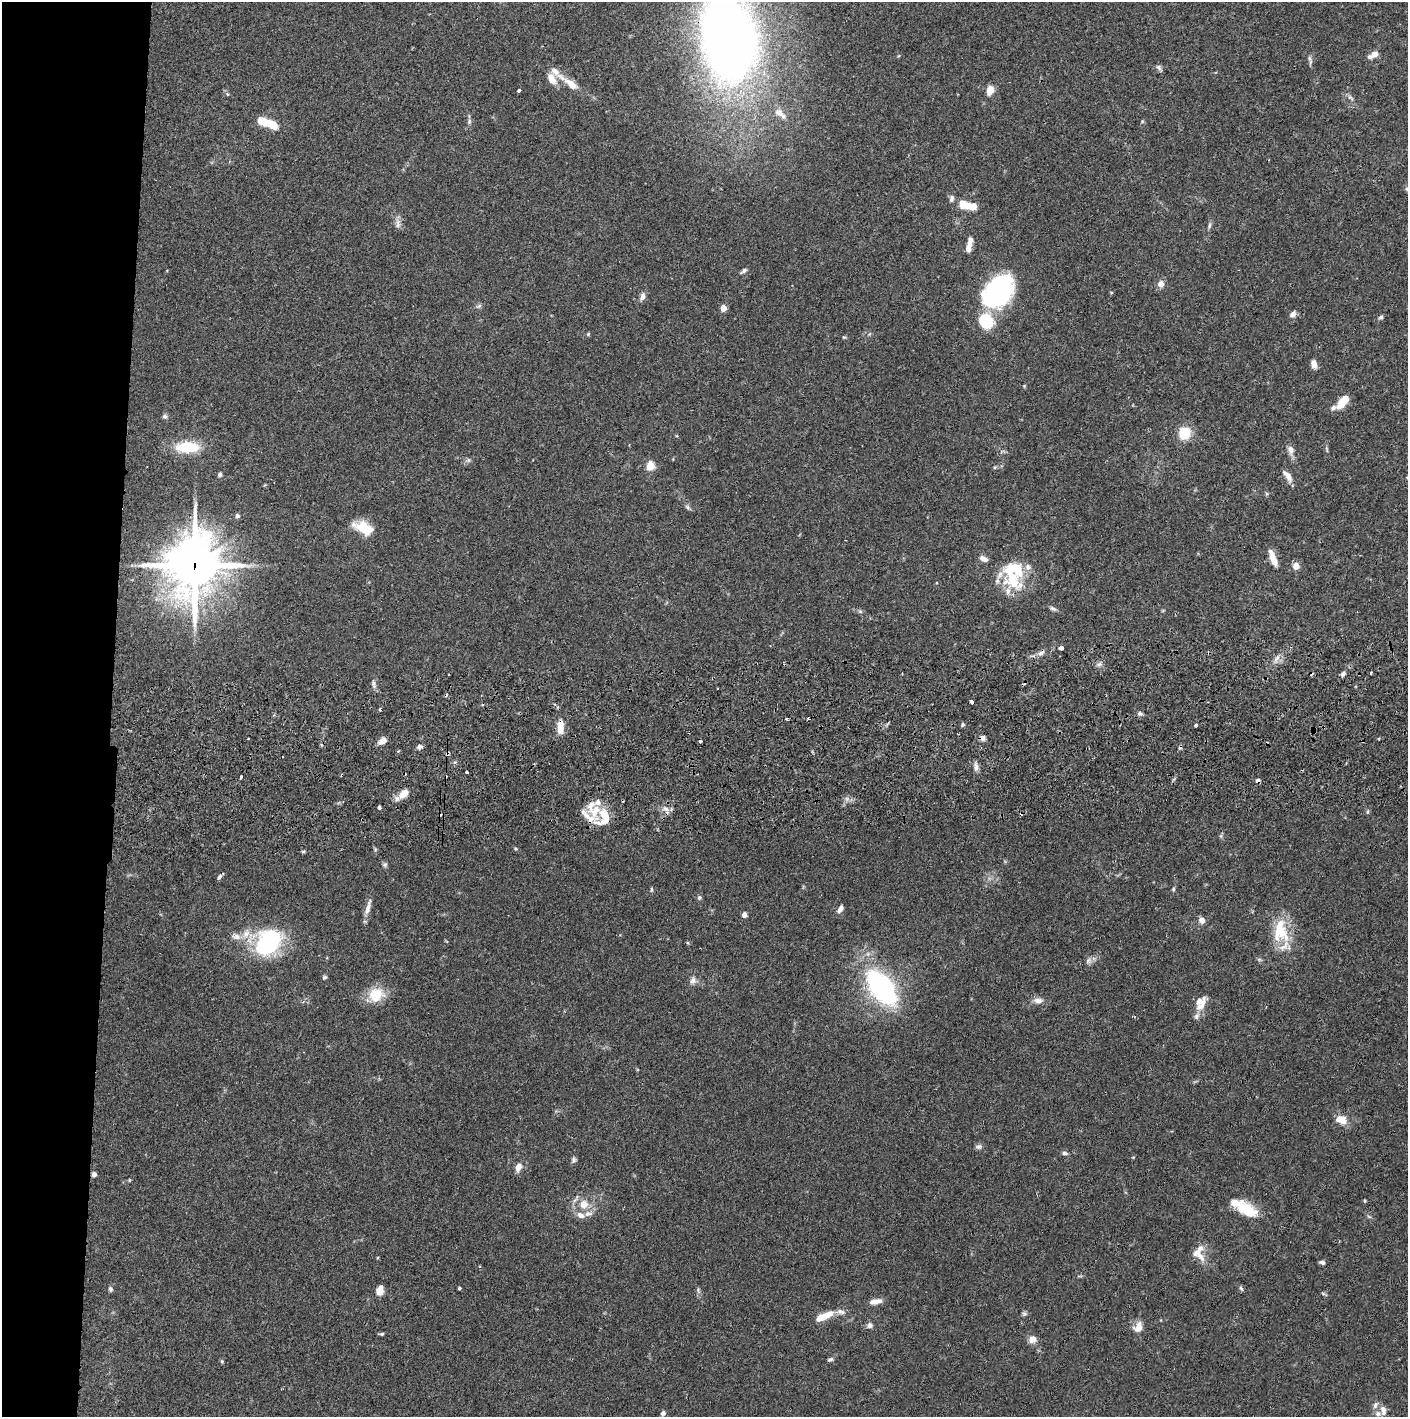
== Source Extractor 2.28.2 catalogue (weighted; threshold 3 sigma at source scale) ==
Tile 4 of 3 x 3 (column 1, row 2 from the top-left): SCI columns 4-1409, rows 1472-2886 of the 4228 x 4358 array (HDU 1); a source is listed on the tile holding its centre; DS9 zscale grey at full resolution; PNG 1410 x 1419 px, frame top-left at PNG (2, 2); no overlay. Shown black and unused: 8% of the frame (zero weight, under 2 of 3 exposures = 3% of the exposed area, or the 3 px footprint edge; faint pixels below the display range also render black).
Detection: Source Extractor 2.28.2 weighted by HDU 2 'WHT'; one run over the whole footprint, this tile lists its part. Background 0.0682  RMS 0.0048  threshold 0.0218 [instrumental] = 3 sigma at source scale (4.5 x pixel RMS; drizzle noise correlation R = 1.50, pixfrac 1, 0.05/0.05 arcsec/px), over >= 5 px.
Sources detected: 162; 1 inside a brighter object's white glare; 11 cosmic-ray / hot-pixel residue — not listed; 22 inside a brighter listed object's ellipse — not listed separately; the other 128 listed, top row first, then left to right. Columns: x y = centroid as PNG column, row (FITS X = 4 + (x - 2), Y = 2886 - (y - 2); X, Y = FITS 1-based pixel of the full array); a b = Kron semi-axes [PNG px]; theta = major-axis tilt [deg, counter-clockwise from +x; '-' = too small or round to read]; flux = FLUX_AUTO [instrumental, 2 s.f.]
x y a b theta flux
729 38 59 36 -80 590
1373 55 14 6 29 3.2
1310 59 9 5 -75 1.3
1159 68 11 4 -53 1.2
571 84 35 9 -35 8.2
990 90 9 6 69 6.2
519 91 3 3 - 1.2
227 94 5 5 - 0.65
1350 97 11 5 -35 1.4
779 112 13 9 -30 3.5
469 121 9 5 82 1.2
1142 121 5 4 - 0.52
271 124 17 8 -20 12
951 199 10 6 81 1.5
963 205 13 9 -17 7.8
398 223 15 6 -87 2.3
1209 225 9 5 73 1.1
969 244 16 5 75 4.7
744 271 8 5 34 1.2
1161 284 8 8 - 2.9
998 291 30 21 53 88
1111 292 5 3 - 0.41
642 297 9 6 72 2.3
479 306 9 5 27 1
723 308 5 4 - 6.7
1293 314 9 7 47 2.2
1381 317 6 5 - 0.93
986 321 16 14 -52 19
588 334 5 4 - 0.54
844 337 6 3 17 0.53
1314 364 9 6 -77 3.1
1343 402 16 7 52 9.3
164 416 6 6 - 1.1
1184 433 9 8 - 19
187 447 21 10 1 20
1327 449 8 3 -77 0.71
1291 450 13 9 -76 2.9
468 460 7 6 - 1.1
650 466 5 5 - 20
220 474 4 4 - 1.4
1288 476 15 7 -55 3.6
688 507 8 5 -42 1.1
237 516 5 5 - 1.2
363 528 25 13 -24 11
1273 558 20 6 -70 5.2
983 559 10 6 -25 2.7
194 565 24 20 82 1500
1296 566 7 7 - 3.5
1012 580 33 21 -42 20
1053 609 10 5 -21 1.2
860 611 7 4 -2 0.78
1061 648 4 3 - 15
1041 653 10 6 21 1.8
1277 658 11 3 40 1.4
1099 664 7 4 44 1.2
1371 673 3 3 - 0.97
1343 674 8 5 60 1.2
374 684 10 4 -85 1.4
971 702 4 3 - 5.3
380 709 4 3 - 1.5
1140 713 6 6 - 1.2
787 719 5 2 - 0.64
963 725 5 5 - 0.81
1196 725 4 3 - 2.8
560 727 18 8 85 5.7
248 739 3 2 - 0.66
382 741 10 7 33 3.1
419 747 7 5 11 1.6
447 753 7 4 29 0.89
976 767 12 6 -79 2
467 772 3 3 - 2
241 777 4 3 - 2.8
404 794 10 7 43 6.2
379 807 4 3 - 0.85
666 809 10 6 -35 2.5
603 817 26 18 76 12
516 849 5 4 - 0.52
303 851 6 3 0 0.61
385 864 7 6 - 1
220 876 9 4 46 1.2
1173 889 6 4 70 0.69
651 890 6 4 80 0.68
699 897 7 5 89 0.9
368 908 22 6 74 3.6
840 909 9 5 56 2.1
744 915 4 4 - 3.4
1202 920 7 6 - 3
1278 932 42 13 72 14
246 934 15 10 64 5.3
268 943 27 19 49 57
1088 961 9 6 76 1.5
324 977 6 4 37 0.82
693 980 10 8 68 2.3
881 987 34 17 -53 95
376 995 21 18 27 11
1038 1001 14 8 -2 2.9
1199 1001 18 10 27 4.6
1197 1016 9 7 64 1.8
1341 1119 13 9 -15 6
979 1147 9 6 6 1.4
1065 1153 7 5 -7 1.2
573 1160 8 6 -80 1.1
518 1167 9 7 63 3.4
94 1174 5 5 - 1.6
129 1180 4 4 - 0.47
1365 1201 5 3 - 0.45
583 1204 12 12 - 6.4
1246 1209 27 14 -32 15
1197 1254 23 10 -36 5.3
1322 1262 7 4 -13 1.3
459 1288 3 3 - 0.7
1241 1288 7 4 -61 0.93
110 1289 7 5 -80 0.97
698 1290 9 5 -77 1
380 1291 9 6 78 5.2
1324 1294 8 3 -20 0.66
875 1301 15 6 11 3.8
1024 1314 7 6 - 0.93
824 1316 22 7 24 7.8
870 1325 7 7 - 1.7
1138 1327 14 10 61 4.5
382 1334 5 4 - 0.73
1032 1339 9 7 11 3.7
830 1359 7 4 21 0.96
222 1361 6 4 -70 0.59
1375 1405 10 6 67 1.9
1383 1410 14 7 -82 2.7
663 1413 6 5 - 1.4
Overlapping masked pixels (flux is a lower limit): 5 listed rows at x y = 729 38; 194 565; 560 727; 447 753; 404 794
Isophote crosses this tile's border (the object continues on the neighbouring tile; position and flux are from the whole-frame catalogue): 1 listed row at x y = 729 38